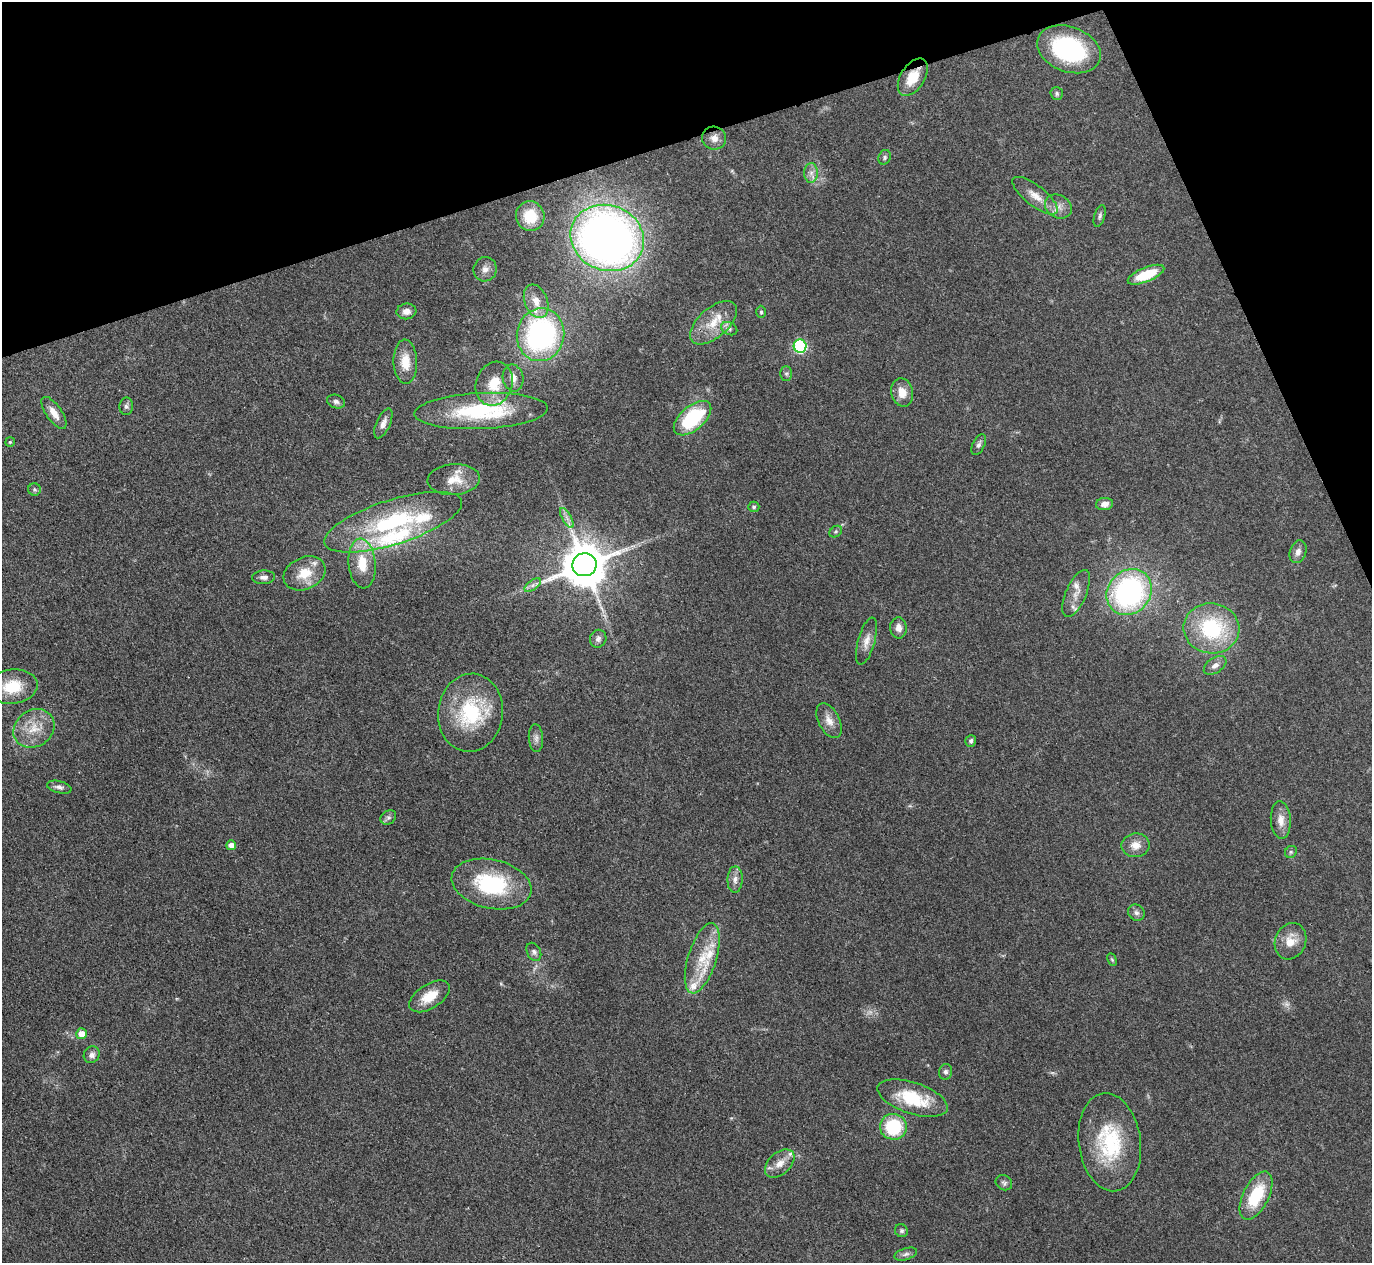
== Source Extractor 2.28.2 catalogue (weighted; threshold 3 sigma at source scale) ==
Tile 3 of 4 x 4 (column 3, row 1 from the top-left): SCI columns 2745-4114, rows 3934-5194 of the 5487 x 5475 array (HDU 1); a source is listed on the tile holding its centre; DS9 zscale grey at full resolution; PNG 1374 x 1265 px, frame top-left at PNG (2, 2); each listed source drawn as its Kron ellipse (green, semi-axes under 4 px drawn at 4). Shown black and unused: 16% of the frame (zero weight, under 3 of 4 exposures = <1% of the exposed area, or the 3 px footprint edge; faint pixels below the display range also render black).
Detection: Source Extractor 2.28.2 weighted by HDU 2 'WHT'; one run over the whole footprint, this tile lists its part. Background 0.0712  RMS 0.0053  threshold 0.0238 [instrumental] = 3 sigma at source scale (4.5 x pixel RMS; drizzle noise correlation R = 1.50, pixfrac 1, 0.05/0.05 arcsec/px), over >= 5 px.
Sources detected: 94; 2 too faint to see at this stretch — neither listed nor drawn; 8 inside a brighter listed object's ellipse — not listed separately; the other 84 listed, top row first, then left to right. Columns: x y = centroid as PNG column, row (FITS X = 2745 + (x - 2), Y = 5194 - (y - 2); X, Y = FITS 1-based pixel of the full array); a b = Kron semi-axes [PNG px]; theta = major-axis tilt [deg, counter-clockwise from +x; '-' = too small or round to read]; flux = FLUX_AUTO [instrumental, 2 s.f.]
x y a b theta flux
1069 49 33 22 -20 59
913 77 21 12 58 12
1057 93 6 6 - 1.2
714 138 12 11 - 4.1
885 157 7 6 - 1.2
811 173 10 7 89 2.8
1035 196 27 10 -38 7.5
1058 206 14 11 -31 4.6
530 216 15 14 - 13
1100 216 11 5 73 1.3
607 238 37 32 -22 420
485 269 12 11 - 3.7
1146 275 19 7 22 18
536 301 17 11 -68 6.3
406 311 10 8 7 3.2
761 312 6 5 - 0.93
713 323 28 15 41 13
729 329 8 6 -27 1.6
541 335 26 23 79 110
800 346 6 6 - 62
405 362 22 12 -88 9.6
786 374 7 6 - 1.2
513 378 14 10 -78 4.3
494 384 22 18 71 14
902 392 14 11 -76 6.7
336 402 9 6 -19 1.7
126 406 9 7 87 1.6
481 411 67 18 3 54
54 413 19 8 -55 5.3
692 418 22 12 41 38
383 423 16 7 66 3.3
10 442 5 5 - 0.6
979 445 11 6 65 1.9
454 480 26 15 3 10
34 489 6 6 - 0.97
1105 504 9 6 9 3.3
754 507 5 5 - 0.93
567 518 11 4 -60 2.1
393 522 72 22 17 63
836 532 7 5 35 0.92
1298 552 11 8 71 2.9
362 564 25 13 -84 15
584 565 12 11 - 2300
305 573 22 16 24 13
264 577 11 7 4 2.6
533 585 9 5 36 1.8
1129 592 24 21 49 110
1076 593 25 10 66 6.4
898 628 10 8 -86 3.5
1211 628 28 25 -8 46
598 639 9 8 - 2.2
867 641 24 8 75 5
1215 665 13 7 35 2.9
13 687 25 17 7 16
470 713 39 32 83 41
829 721 19 10 -62 5.4
34 728 21 18 35 13
536 738 14 7 -86 2.6
971 741 6 5 - 1.2
59 787 12 6 -14 2.1
388 817 8 6 35 1.5
1281 820 19 10 -86 5.6
231 845 5 5 - 3.7
1136 845 14 12 9 6
1291 852 6 5 - 0.99
735 880 13 7 89 3.1
491 884 40 24 -13 46
1136 913 9 7 -43 1.9
1291 941 19 15 67 8.6
534 952 9 6 -62 1.8
702 958 36 14 72 18
1112 960 6 4 -62 0.69
429 996 23 12 32 11
82 1034 5 5 - 6.5
92 1055 8 7 - 2.4
946 1072 8 6 75 1.5
912 1098 36 15 -18 27
893 1127 13 13 - 29
1110 1142 49 31 -82 44
780 1163 17 11 42 6.1
1004 1183 9 7 -32 1.5
1256 1196 26 12 63 25
901 1231 7 6 - 1.3
906 1254 12 5 17 1.9
Overlapping masked pixels (flux is a lower limit): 1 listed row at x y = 913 77